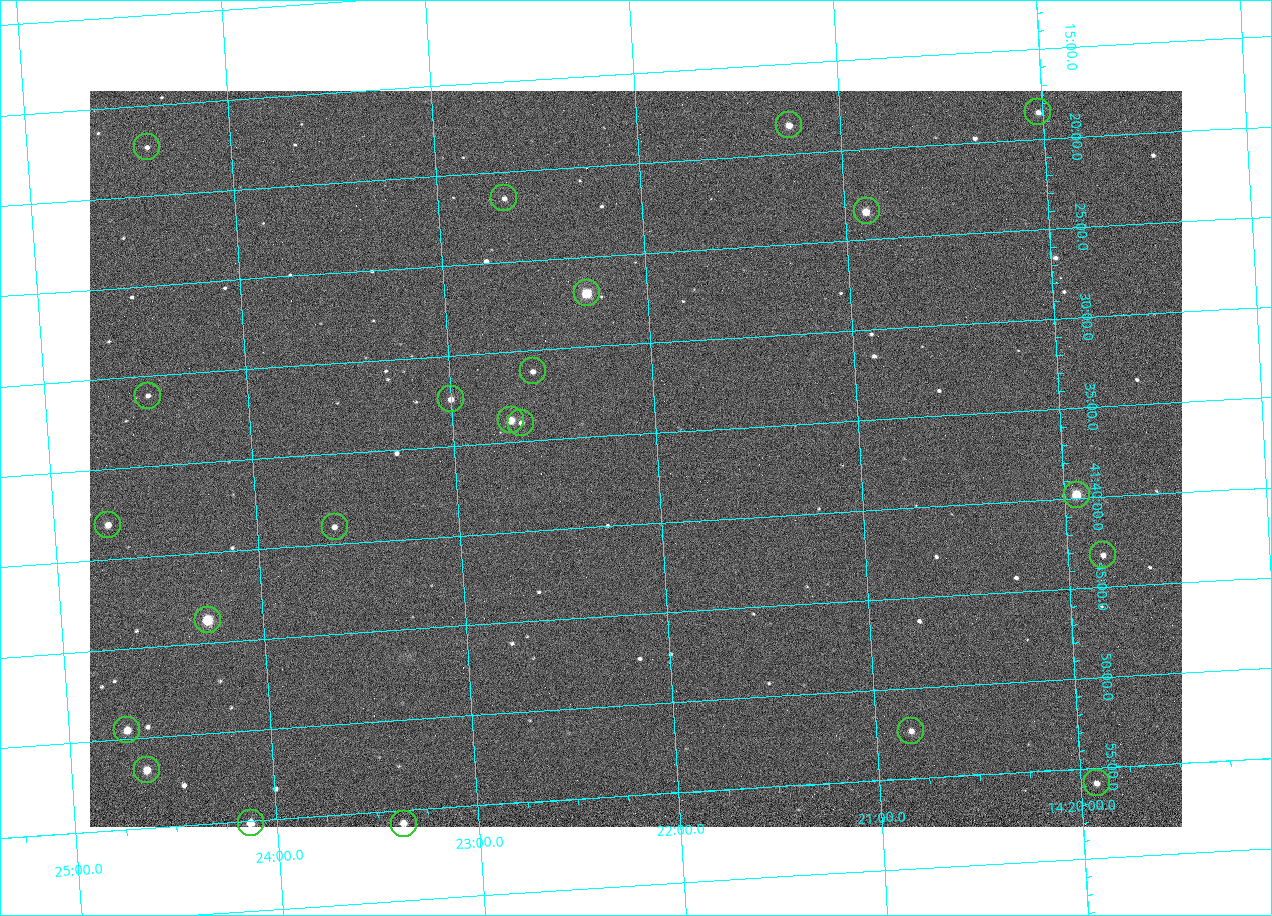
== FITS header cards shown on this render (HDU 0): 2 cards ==
NAXIS1  =                 1092 /fastest changing axis
NAXIS2  =                  736 /next to fastest changing axis

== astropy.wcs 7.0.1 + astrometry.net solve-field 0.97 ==
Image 1092 x 736 px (HDU 0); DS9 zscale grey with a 90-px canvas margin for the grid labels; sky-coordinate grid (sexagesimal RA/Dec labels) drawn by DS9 from the SOLVED WCS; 22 Tycho-2 reference stars matched to detected sources circled (green)
Header WCS: none
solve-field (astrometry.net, Tycho-2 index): SOLVED blind (the file carries no WCS)
Solved WCS: RA---TAN-SIP/DEC--TAN-SIP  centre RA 14:22:07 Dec +41:36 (215.53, +41.61 deg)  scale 3.33 arcsec/px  FOV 60.6' x 40.8'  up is -176 deg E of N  parity flipped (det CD > 0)
(file carries no celestial WCS; the grid is the blind solution)
Tycho-2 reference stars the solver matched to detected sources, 22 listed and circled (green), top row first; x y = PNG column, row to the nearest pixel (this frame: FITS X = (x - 90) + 1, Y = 736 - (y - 91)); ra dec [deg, ICRS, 3 dp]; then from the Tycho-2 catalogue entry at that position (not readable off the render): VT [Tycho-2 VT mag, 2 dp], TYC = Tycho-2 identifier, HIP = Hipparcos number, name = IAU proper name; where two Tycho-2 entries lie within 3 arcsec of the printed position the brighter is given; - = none
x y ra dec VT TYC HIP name
1038 112 215.006 +41.309 11.67 3038-298-1 - -
789 125 215.313 +41.307 10.54 3038-302-1 - -
147 147 216.103 +41.289 12.07 3038-286-1 - -
504 198 215.668 +41.358 11.71 3038-531-1 - -
867 211 215.224 +41.391 9.78 3038-588-1 - -
587 293 215.574 +41.451 8.73 3038-566-1 70240 -
533 371 215.647 +41.519 11.59 3038-488-1 - -
148 396 216.123 +41.518 12.02 3038-258-1 - -
451 399 215.750 +41.540 11.12 3038-479-1 - -
511 420 215.677 +41.563 10.23 3038-459-1 - -
521 423 215.666 +41.567 11.76 3038-461-1 - -
1077 495 214.985 +41.663 9.23 3038-464-1 - -
108 525 216.183 +41.635 11.01 3038-413-1 - -
335 527 215.904 +41.651 11.40 3038-603-1 - -
1103 555 214.956 +41.721 12.00 3038-491-1 - -
208 620 216.068 +41.729 8.81 3038-334-1 70409 -
127 730 216.177 +41.826 10.45 3038-108-1 - -
911 731 215.206 +41.873 11.51 3038-538-1 - -
147 770 216.156 +41.863 10.20 3038-555-1 - -
1097 783 214.980 +41.931 11.35 3038-237-1 - -
251 823 216.033 +41.919 10.06 3038-204-1 - -
404 824 215.843 +41.929 10.70 3038-161-1 - -